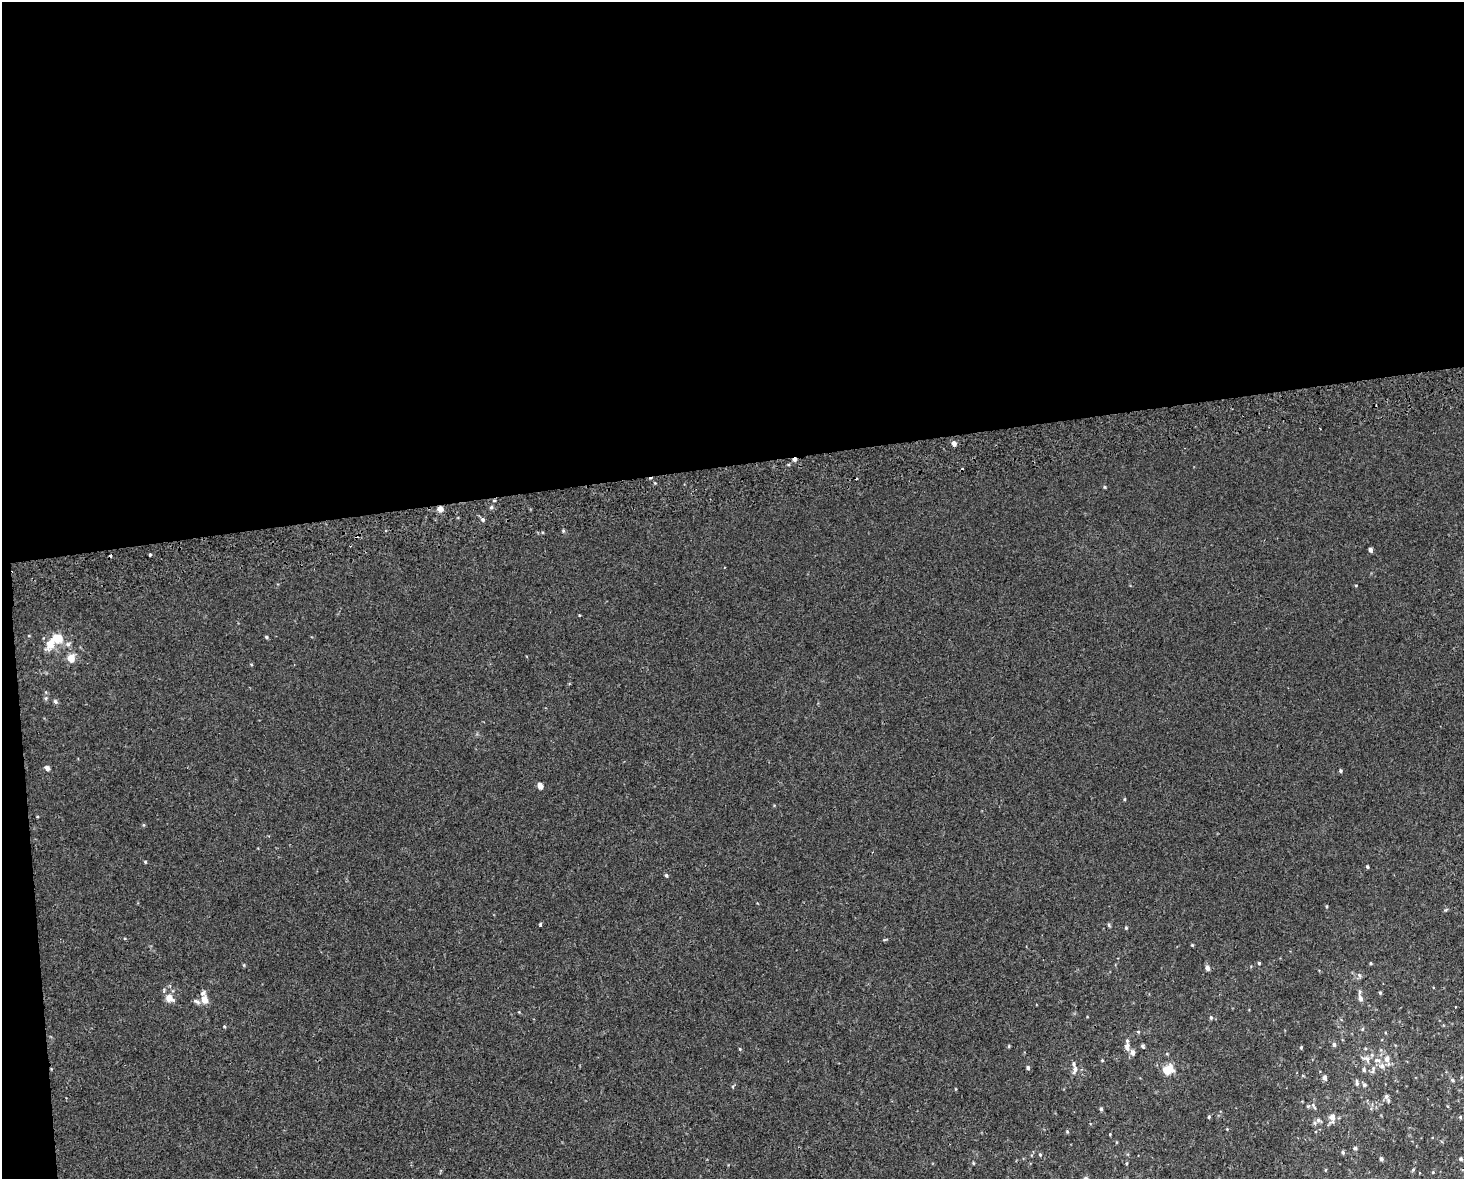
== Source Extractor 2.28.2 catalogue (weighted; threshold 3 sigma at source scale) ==
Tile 1 of 3 x 4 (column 1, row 1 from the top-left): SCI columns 22-1483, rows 3572-4748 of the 4470 x 4790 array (HDU 1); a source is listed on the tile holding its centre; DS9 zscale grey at full resolution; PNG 1466 x 1181 px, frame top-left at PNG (2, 2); no overlay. Shown black and unused: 41% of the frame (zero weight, under 2 of 3 exposures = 2% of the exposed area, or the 3 px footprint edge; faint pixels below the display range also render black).
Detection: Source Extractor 2.28.2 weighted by HDU 2 'WHT'; one run over the whole footprint, this tile lists its part. Background 3.92e-04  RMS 0.0028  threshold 0.0127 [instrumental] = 3 sigma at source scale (4.5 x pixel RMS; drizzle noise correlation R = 1.50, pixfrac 1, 0.0396/0.0396 arcsec/px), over >= 5 px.
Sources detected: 90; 7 cosmic-ray / hot-pixel residue — not listed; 7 inside a brighter listed object's ellipse — not listed separately; the other 76 listed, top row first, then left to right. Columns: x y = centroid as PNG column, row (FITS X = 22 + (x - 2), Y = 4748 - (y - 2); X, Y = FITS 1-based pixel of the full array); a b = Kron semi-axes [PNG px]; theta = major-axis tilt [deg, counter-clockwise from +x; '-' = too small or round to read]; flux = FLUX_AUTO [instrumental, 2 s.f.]
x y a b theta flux
954 443 5 4 - 1.2
1105 487 4 4 - 0.27
491 507 5 4 - 0.44
440 509 7 6 - 1.3
483 519 5 5 - 0.55
1370 550 4 4 - 1
150 554 3 3 - 0.84
724 567 2 2 - 0.22
1356 585 4 3 - 0.21
579 615 3 2 - 0.3
266 637 5 4 - 0.36
58 638 11 9 -4 4.8
68 644 7 6 - 0.77
71 658 6 6 - 3.6
46 698 5 5 - 0.44
55 702 6 5 - 0.51
47 768 5 4 - 1
1340 771 4 4 - 0.42
540 786 5 4 - 2.3
1124 799 4 3 - 0.28
143 825 5 3 - 0.27
145 862 4 4 - 0.26
1367 867 4 4 - 0.4
666 875 4 4 - 0.46
1326 906 4 3 - 0.29
540 924 3 3 - 0.72
1109 925 6 4 -87 0.34
1126 928 4 4 - 0.29
1192 945 4 3 - 0.27
1259 963 3 3 - 0.32
1371 963 5 3 - 0.27
1207 968 5 4 - 1.1
1359 975 6 4 -47 0.47
1380 993 4 3 - 0.36
169 998 11 9 -28 2.1
1360 998 6 5 - 1.2
204 1000 10 7 -70 2.2
197 1001 10 5 -26 0.76
1455 1007 2 2 - 0.22
1211 1018 6 4 89 0.44
224 1026 4 3 - 0.22
1362 1029 6 4 87 0.32
1138 1032 5 4 - 0.29
1334 1044 5 4 - 0.63
1143 1046 4 3 - 0.61
1127 1047 12 7 -86 1.4
1301 1047 4 4 - 0.3
740 1049 5 3 - 0.25
1366 1059 14 7 -32 1.4
1387 1059 7 6 - 1.7
1102 1060 4 4 - 0.25
1377 1060 11 6 -13 1.5
1028 1068 4 4 - 0.59
1075 1069 9 6 83 1.3
1167 1070 8 6 35 6.1
1364 1070 6 5 - 0.5
1324 1078 5 4 - 0.79
1452 1080 5 4 - 0.36
1357 1083 8 4 -86 0.64
1364 1085 5 5 - 0.53
1386 1096 6 5 - 0.59
1313 1106 9 3 -59 0.41
1101 1109 4 4 - 0.52
1209 1117 4 3 - 0.31
1332 1117 8 5 90 1.8
1460 1117 5 4 - 0.31
1318 1120 7 5 -15 0.78
1067 1131 5 4 - 0.28
1355 1148 4 4 - 0.39
1343 1152 4 4 - 0.47
1040 1154 4 4 - 0.3
1381 1159 4 4 - 0.63
1461 1159 4 4 - 0.38
973 1163 5 3 - 0.23
1413 1169 5 4 - 0.32
1433 1172 5 3 - 0.21
Overlapping masked pixels (flux is a lower limit): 1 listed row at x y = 440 509